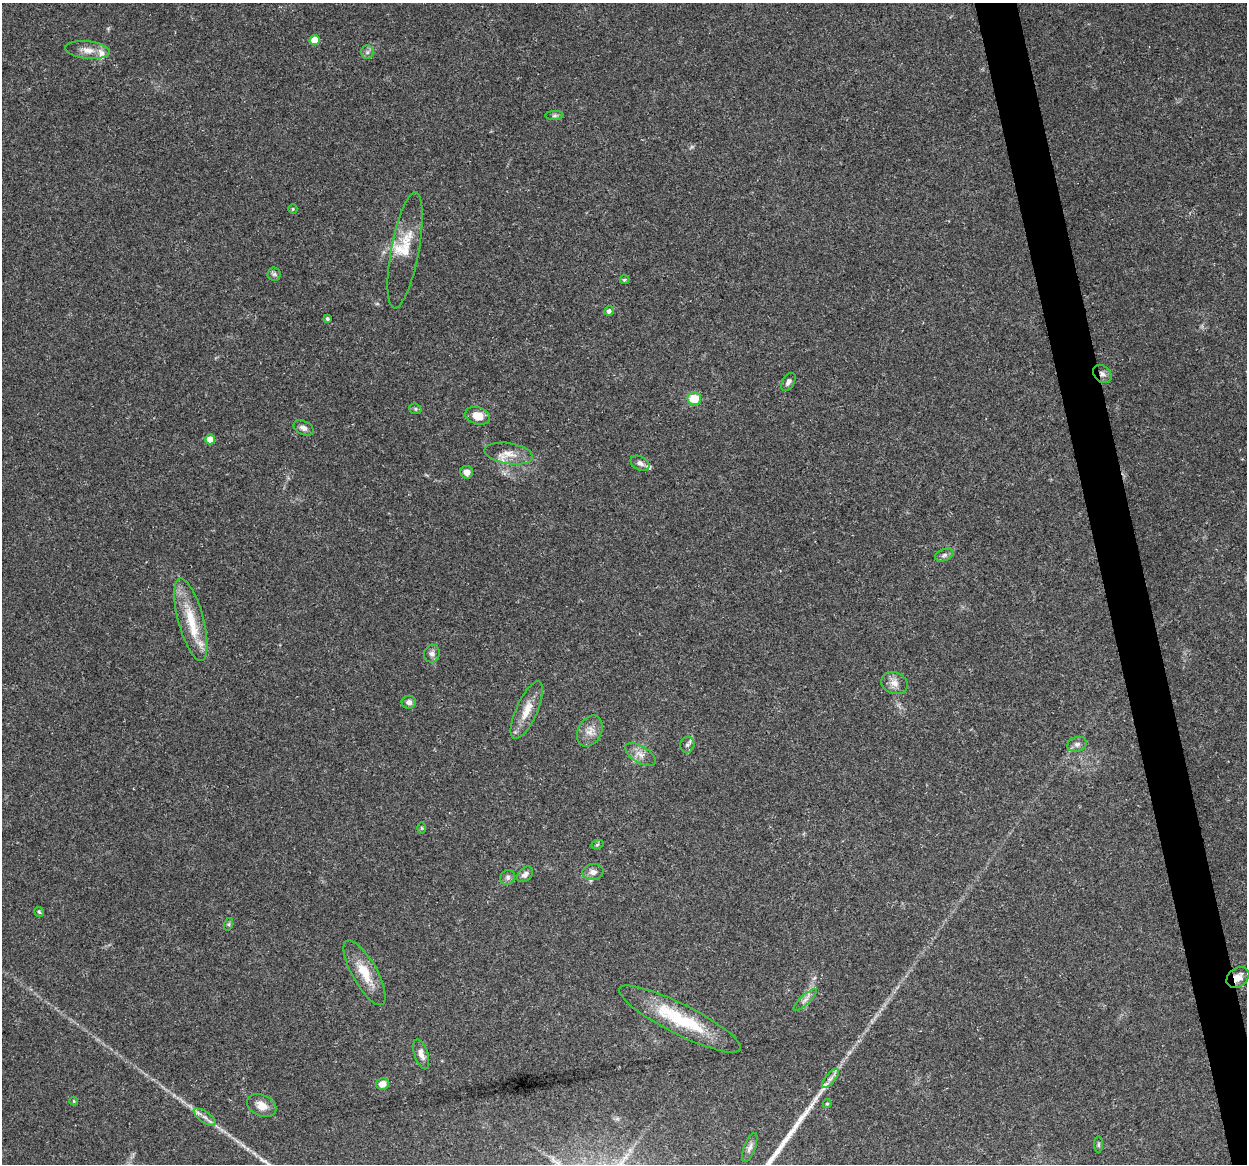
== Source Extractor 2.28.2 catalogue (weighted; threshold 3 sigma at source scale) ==
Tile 6 of 4 x 4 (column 2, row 2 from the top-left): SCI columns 1246-2490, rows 2359-3520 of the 4981 x 4766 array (HDU 1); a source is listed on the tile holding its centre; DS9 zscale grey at full resolution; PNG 1249 x 1166 px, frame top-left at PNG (2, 3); each listed source drawn as its Kron ellipse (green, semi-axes under 4 px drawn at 4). Shown black and unused: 3% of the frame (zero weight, under 3 of 5 exposures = <1% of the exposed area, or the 3 px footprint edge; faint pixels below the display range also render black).
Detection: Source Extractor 2.28.2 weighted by HDU 2 'WHT'; one run over the whole footprint, this tile lists its part. Background 0.025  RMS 0.0033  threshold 0.0147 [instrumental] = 3 sigma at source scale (4.5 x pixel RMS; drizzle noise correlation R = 1.50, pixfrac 1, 0.0396/0.0396 arcsec/px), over >= 5 px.
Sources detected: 54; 4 inside a brighter listed object's ellipse — not listed separately; the other 50 listed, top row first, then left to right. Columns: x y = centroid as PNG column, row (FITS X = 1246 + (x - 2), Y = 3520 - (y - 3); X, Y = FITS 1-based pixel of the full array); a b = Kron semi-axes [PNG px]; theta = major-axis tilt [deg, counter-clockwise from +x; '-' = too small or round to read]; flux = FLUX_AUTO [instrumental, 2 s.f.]
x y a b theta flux
315 40 5 5 - 5.6
87 50 22 8 -6 3.3
367 52 6 6 - 0.99
555 115 9 4 1 0.75
293 209 5 4 - 0.34
405 250 59 14 79 8.6
274 274 6 6 - 0.81
624 280 5 3 - 0.45
609 311 5 4 - 0.97
327 319 3 3 - 0.58
1102 374 10 8 -42 1.6
788 382 10 6 58 1.2
694 399 7 6 - 7.8
415 409 6 5 - 0.56
478 416 13 8 -16 4.3
303 428 10 7 -27 1.4
210 439 5 5 - 4.4
509 454 24 10 -9 4.4
640 463 10 6 -26 1.3
467 472 6 6 - 2.3
944 555 9 6 21 1.1
191 620 42 12 -75 11
432 654 9 7 68 1.4
894 683 13 10 -25 2.6
409 702 7 6 - 1.3
527 710 31 10 66 5.7
590 731 16 11 63 3.1
1077 744 10 7 19 1.3
687 745 8 7 - 0.98
640 755 17 8 -32 2.7
421 828 6 4 -89 0.45
597 845 6 4 20 0.45
593 872 10 8 4 1.8
525 874 9 6 44 1.3
508 877 8 7 - 1
39 912 5 4 - 0.46
229 924 6 4 72 0.49
365 973 36 12 -60 7.9
1238 977 12 9 37 2.9
805 1000 15 5 42 1.5
680 1019 68 15 -27 22
421 1054 15 6 -72 2
830 1079 12 5 49 1.4
383 1084 6 5 - 3.1
74 1101 4 4 - 0.32
827 1104 4 4 - 0.34
262 1106 15 10 -25 3.3
205 1117 13 5 -34 1.7
1099 1144 8 4 -90 0.53
750 1148 15 5 68 1.4
Overlapping masked pixels (flux is a lower limit): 2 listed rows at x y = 1102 374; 1238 977